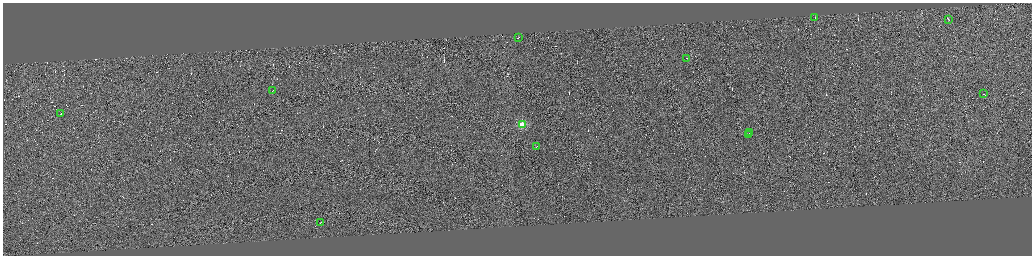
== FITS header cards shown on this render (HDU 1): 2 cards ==
NAXIS1  =                 4117
NAXIS2  =                 1015

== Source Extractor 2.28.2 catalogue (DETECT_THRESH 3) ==
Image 4117 x 1015 px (HDU 1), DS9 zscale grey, zoomed out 1/4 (1 PNG px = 4 x 4 image px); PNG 1034 x 258 px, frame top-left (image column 3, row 1012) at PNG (3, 3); each listed source drawn as its Kron ellipse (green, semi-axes under 4 px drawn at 4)
Background 0.0843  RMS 3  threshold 8.9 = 3 sigma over >= 5 px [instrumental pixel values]
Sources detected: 431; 419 cannot appear on this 1/4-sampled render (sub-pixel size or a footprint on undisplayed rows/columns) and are neither listed nor drawn; the other 12 listed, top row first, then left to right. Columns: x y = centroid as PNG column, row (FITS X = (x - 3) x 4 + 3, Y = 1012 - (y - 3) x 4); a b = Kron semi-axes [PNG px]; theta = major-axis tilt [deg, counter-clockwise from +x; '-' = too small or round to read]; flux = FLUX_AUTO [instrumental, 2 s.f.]
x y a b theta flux
815 18 2 1 - 6600
948 19 3 1 - 12000
519 37 3 1 - 11000
687 58 2 1 - 9100
273 91 2 1 - 7200
984 94 2 1 - 6300
61 114 2 1 - 8400
522 125 2 2 - 97000
750 132 3 1 - 13000
748 134 2 1 - 8900
536 146 2 1 - 8500
320 222 2 1 - 5400
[419 sub-pixel or undisplayed-footprint detections neither listed nor drawn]